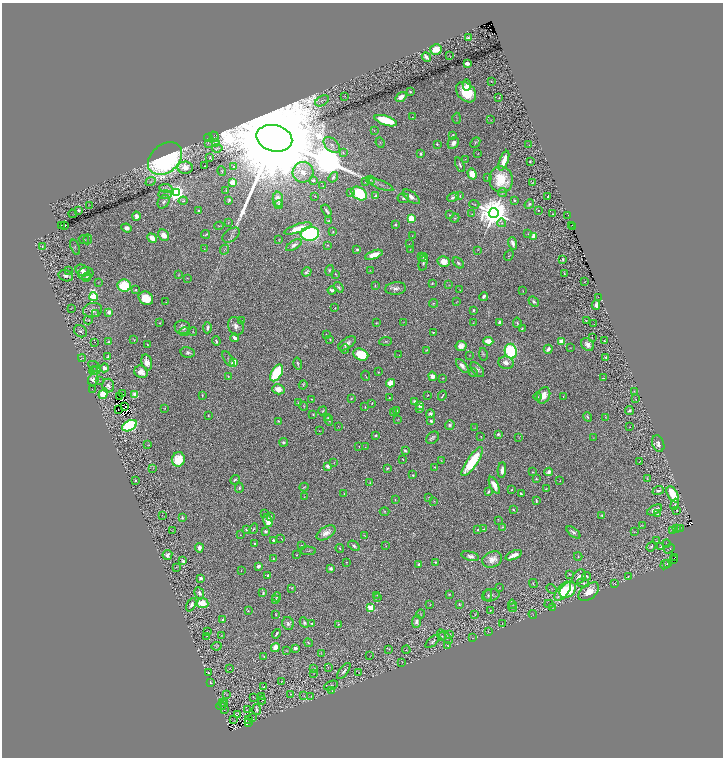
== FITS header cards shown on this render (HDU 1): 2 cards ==
NAXIS1  =                 1441
NAXIS2  =                 1511

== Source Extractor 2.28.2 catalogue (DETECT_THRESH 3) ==
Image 1441 x 1511 px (HDU 1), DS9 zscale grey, zoomed out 1/2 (1 PNG px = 2 x 2 image px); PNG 725 x 760 px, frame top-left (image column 1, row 1510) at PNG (2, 3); each listed source drawn as its Kron ellipse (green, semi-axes under 4 px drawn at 4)
Background 1.13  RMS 0.028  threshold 0.083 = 3 sigma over >= 5 px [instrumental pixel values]
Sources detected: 603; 76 cannot appear on this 1/2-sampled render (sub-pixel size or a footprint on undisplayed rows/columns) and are neither listed nor drawn; of the other 527, the 500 brightest by FLUX_AUTO listed and drawn (27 fainter detections omitted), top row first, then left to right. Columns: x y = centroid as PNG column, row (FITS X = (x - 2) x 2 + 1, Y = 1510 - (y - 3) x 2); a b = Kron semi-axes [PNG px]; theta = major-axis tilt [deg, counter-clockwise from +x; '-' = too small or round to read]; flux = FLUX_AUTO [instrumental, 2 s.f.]
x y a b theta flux
468 38 4 3 - 8.4
436 50 6 5 - 100
450 56 3 1 - 2.2
426 57 5 3 - 23
467 63 4 2 - 58
491 81 2 1 - 2
467 85 6 4 -87 27
410 92 2 2 - 7
466 92 11 8 -47 190
345 96 3 2 - 2.4
401 97 6 4 35 44
499 98 3 2 - 3.4
322 101 7 4 31 14
412 117 3 2 - 2.6
457 118 5 2 - 4
491 120 2 2 - 1.6
386 121 12 4 -19 250
374 130 4 2 - 3.5
453 135 4 3 - 6.8
214 136 5 2 - 4.1
209 138 4 2 - 3.4
274 138 18 13 -15 370000
216 142 4 3 - 7.9
475 142 6 3 47 5.9
208 143 4 2 - 3.6
380 143 5 3 - 4.6
453 143 6 5 - 27
437 144 2 2 - 4.4
332 145 10 6 -43 22
529 145 2 1 - 1.6
217 148 5 3 - 12
343 153 4 3 - 6.9
420 154 4 2 - 11
478 154 2 1 - 2
165 158 19 14 40 1700
210 158 3 2 - 4.1
465 159 2 2 - 2
504 161 10 3 70 85
530 161 3 2 - 5
460 165 7 3 -67 9.7
205 166 2 1 - 1.6
233 167 3 2 - 4.3
185 168 8 6 -1 59
222 171 5 2 - 3.5
303 172 10 10 - 60
472 174 5 4 - 77
333 177 5 3 - 13
488 177 2 2 - 2.8
313 180 3 2 - 16
370 180 4 3 - 6.6
501 180 13 11 -82 160
150 181 5 3 - 7.4
233 182 4 3 - 66
365 182 2 2 - 1.9
532 183 3 2 - 2.5
380 185 14 4 -22 19
323 186 2 2 - 2.3
166 188 6 4 -8 11
226 191 2 1 - 3.4
502 192 5 3 - 6.8
176 193 4 4 - 3200
350 193 3 3 - 5.1
359 193 8 6 -34 260
165 194 7 3 -1 11
315 196 3 2 - 3.5
376 196 3 3 - 7.2
460 196 4 2 - 3.5
411 197 10 5 -38 33
453 197 6 3 23 12
548 197 2 2 - 6.5
403 198 6 5 - 12
278 199 7 5 -88 43
229 200 3 3 - 9.6
514 200 2 2 - 11
183 201 4 3 - 8
164 202 7 5 57 17
474 204 5 3 - 4.7
529 204 5 4 - 10
89 205 3 2 - 1.8
279 205 4 3 - 14
326 210 6 2 -57 12
538 210 2 2 - 2.8
79 211 4 2 - 8.2
199 211 2 2 - 12
494 213 5 5 - 15000
73 214 4 2 - 2.2
472 214 2 1 - 1.9
553 214 2 1 - 3.3
449 215 3 2 - 5
568 215 2 1 - 13
136 216 4 3 - 31
411 218 4 3 - 150
455 218 5 3 - 7.6
329 221 2 2 - 8
228 223 2 1 - 1.6
502 223 4 4 - 9.9
61 225 2 1 - 1.8
64 225 3 2 - 11
395 225 4 4 - 6.2
572 225 2 1 - 16
219 226 5 2 - 3.2
572 227 2 2 - 4.1
127 228 5 4 - 32
298 228 14 4 18 110
333 232 2 2 - 12
205 234 4 2 - 6
310 234 9 7 8 810
528 234 3 2 - 1.7
164 235 6 5 - 49
231 235 10 6 36 16
412 235 3 2 - 2.3
534 236 4 3 - 85
152 238 5 4 - 45
84 239 5 3 - 6.5
88 239 5 4 - 8.4
279 239 3 2 - 2.6
513 243 6 3 -71 27
409 244 2 2 - 1.5
294 245 9 4 31 26
327 245 3 3 - 5.9
42 247 4 2 - 4
75 247 8 3 -71 4.9
204 249 2 2 - 1.8
357 249 4 3 - 9.3
410 249 2 1 - 1.6
224 250 5 2 - 4.6
478 250 3 2 - 2
374 255 9 3 20 76
422 256 3 2 - 8.5
509 256 5 3 - 4.9
424 258 4 3 - 12
563 259 2 2 - 5.3
444 262 6 5 - 63
423 263 8 3 77 11
458 263 6 4 -43 12
68 270 2 1 - 1.5
329 270 5 3 - 7
370 270 2 2 - 2.5
82 271 7 5 -28 26
307 272 5 3 - 11
86 273 8 6 14 33
335 274 3 2 - 3.6
565 274 3 2 - 3.9
179 275 4 2 - 3.8
66 276 7 5 -15 22
87 277 5 3 - 7.4
187 278 3 2 - 2.4
585 281 3 1 - 2.1
98 283 2 1 - 1.9
432 283 2 2 - 6.2
449 285 3 2 - 3
124 286 7 6 - 230
375 286 3 2 - 5.5
339 287 6 3 -52 10
396 288 10 6 7 26
136 290 3 3 - 5.9
332 290 4 3 - 20
460 290 2 1 - 1.9
523 291 3 1 - 3.3
484 296 4 3 - 20
93 297 4 3 - 520
598 297 2 1 - 2
146 298 7 6 - 110
534 301 6 3 -39 13
166 302 2 1 - 1.8
457 302 3 2 - 2.3
433 303 4 3 - 5.5
596 305 5 3 - 16
72 308 3 2 - 1.9
335 308 3 3 - 3.1
93 310 9 7 11 25
473 310 3 2 - 7.2
109 312 4 3 - 24
96 314 4 2 - 3.1
88 320 4 3 - 4.4
242 321 2 2 - 2.2
586 321 3 2 - 1.9
403 322 2 2 - 1.7
499 322 4 3 - 15
160 323 2 2 - 4.9
376 323 3 2 - 4.6
474 323 3 2 - 3.1
517 323 5 3 - 8.6
594 324 2 2 - 1.9
236 326 9 7 -65 30
182 327 8 7 - 29
207 328 6 3 88 14
522 328 3 2 - 6.1
80 331 7 5 -37 13
185 332 5 3 - 9.6
193 332 4 3 - 4.4
433 332 2 1 - 3.3
326 334 2 1 - 2.2
235 338 4 3 - 20
592 338 3 1 - 2.1
134 339 2 1 - 3.5
330 339 3 2 - 3.2
216 341 4 2 - 13
386 341 6 4 4 7.6
488 341 5 3 - 74
604 341 2 2 - 5.7
95 342 2 1 - 1.5
109 342 3 3 - 6.1
561 342 3 2 - 220
347 343 10 5 33 31
147 344 2 1 - 2.9
588 344 7 5 -47 38
461 346 5 5 - 38
570 347 3 3 - 3.2
345 349 4 4 - 7.3
548 349 4 3 - 24
426 350 3 2 - 3.2
511 351 7 6 - 450
188 352 7 5 -12 16
361 354 8 5 -24 180
483 354 6 4 -79 7.3
399 355 3 2 - 2
469 355 2 2 - 1.9
108 357 4 2 - 18
606 357 3 2 - 12
82 358 4 1 - 1.8
228 359 9 3 -56 9.8
147 362 8 5 -76 62
234 362 4 3 - 110
506 363 8 6 -9 38
298 364 6 3 -74 9.6
95 366 7 4 -36 12
462 366 8 4 -50 31
104 368 5 4 - 22
477 369 9 5 -50 18
96 370 4 2 - 4
93 371 4 1 - 3
141 372 7 6 - 56
378 372 2 2 - 3.8
473 372 4 3 - 7.1
277 373 9 5 59 350
228 376 3 2 - 4.3
366 376 5 2 - 3.6
433 376 5 4 - 36
442 378 2 1 - 2.4
603 378 2 1 - 1.7
93 380 6 5 - 30
99 380 2 1 - 1.6
390 383 4 4 - 73
303 385 4 3 - 6.2
108 386 7 6 - 22
92 389 2 1 - 1.9
278 389 6 5 - 58
634 392 3 1 - 2.4
103 394 5 4 - 130
123 394 2 1 - 2.2
135 395 4 3 - 59
202 395 2 2 - 6.8
427 395 2 1 - 3.4
543 395 8 6 62 65
120 396 2 1 - 1.8
442 396 5 2 - 6.8
537 396 4 3 - 5.4
563 396 2 2 - 2.1
351 398 2 1 - 3.6
389 398 2 2 - 6.6
312 399 2 2 - 3.4
636 399 2 1 - 1.5
414 402 3 3 - 16
299 403 3 2 - 8
372 403 2 2 - 3.5
420 405 3 3 - 49
125 406 2 1 - 2.5
304 406 4 3 - 4.5
365 406 3 2 - 3.9
164 408 4 2 - 3.5
118 409 2 1 - 3.4
420 409 3 3 - 9.5
629 410 4 3 - 13
322 411 5 3 - 7.1
397 411 3 2 - 3.8
394 413 2 1 - 1.4
313 414 3 2 - 5.1
430 414 4 3 - 12
208 415 2 2 - 3.4
587 417 5 3 - 9.7
606 417 3 2 - 3.4
328 418 3 2 - 4.8
398 419 3 2 - 3
329 420 5 4 - 9.4
278 421 3 3 - 7.7
431 421 3 3 - 13
450 425 5 4 - 12
129 426 8 5 28 680
338 426 3 2 - 2
629 427 2 1 - 1.5
474 428 2 2 - 2
319 431 2 1 - 2.1
498 434 3 2 - 20
375 435 2 2 - 35
481 436 2 2 - 2.4
594 437 3 2 - 2
433 438 7 5 40 12
519 438 2 1 - 1.6
284 442 4 4 - 13
658 444 8 6 -71 28
148 445 3 2 - 2.6
359 446 2 1 - 1.5
365 447 2 1 - 2
405 451 4 3 - 11
178 459 7 6 - 120
403 459 3 2 - 3.3
441 461 3 2 - 3
640 461 2 1 - 1.9
472 462 17 5 55 310
334 463 2 1 - 1.5
327 466 3 2 - 100
435 467 4 3 - 4.1
153 468 3 2 - 1.9
387 468 2 2 - 5.9
502 470 8 3 87 33
533 472 3 2 - 4.9
548 472 4 3 - 24
413 475 3 3 - 5.2
536 479 3 3 - 5.1
647 479 3 2 - 2.2
135 480 3 2 - 5.9
235 480 5 2 - 9.7
560 481 3 2 - 1.6
370 483 4 3 - 5.3
494 485 9 4 -64 52
304 487 4 2 - 3.9
239 488 5 3 - 9
546 489 3 2 - 4.2
511 490 2 2 - 3.9
658 491 5 3 - 14
488 492 3 2 - 14
344 494 2 1 - 2
521 494 3 2 - 8.3
673 494 9 5 -57 170
304 497 3 2 - 2.7
428 497 2 2 - 2
395 499 3 2 - 4.1
434 501 3 2 - 2.1
536 501 4 2 - 8.3
675 504 5 3 - 8.5
513 510 3 2 - 5.6
655 510 8 4 29 39
676 510 2 1 - 33
385 511 5 4 - 6.6
265 514 3 2 - 4.6
657 514 3 2 - 3.8
162 515 2 1 - 2.1
602 516 3 2 - 5.5
270 517 2 2 - 11
182 518 4 3 - 8.9
498 520 3 2 - 1.9
268 521 7 4 -71 150
642 525 3 3 - 4
503 527 3 3 - 5.4
677 528 3 2 - 2.2
680 528 4 2 - 3
246 529 2 2 - 9.5
253 529 5 3 - 7
483 529 3 2 - 4.4
478 530 3 2 - 5.9
672 530 2 1 - 1.5
173 531 3 2 - 2.4
265 531 2 2 - 47
573 532 8 4 -39 17
634 532 3 2 - 2.5
326 533 10 6 32 52
240 535 2 1 - 1.4
365 536 4 2 - 3.4
281 538 2 1 - 1.8
273 540 2 2 - 15
657 541 3 2 - 1.7
255 544 3 3 - 7.1
666 544 4 1 - 2.5
301 546 3 2 - 7.3
354 546 6 4 -35 14
386 546 2 2 - 1.9
651 546 5 3 - 9.3
660 547 2 1 - 78
199 548 4 3 - 25
340 548 4 3 - 5.1
669 549 6 2 34 4.4
308 551 7 3 0 7
167 555 5 5 - 24
297 555 2 2 - 3.7
514 555 9 3 23 52
470 556 9 4 -14 24
578 556 4 3 - 6.9
675 557 2 1 - 4.6
273 559 4 2 - 5.1
492 559 10 7 25 52
673 560 2 1 - 530
183 561 3 2 - 13
347 562 3 2 - 2.6
435 562 3 2 - 4.7
419 564 2 2 - 47
667 564 2 2 - 5
665 565 5 2 - 3.4
258 566 4 2 - 15
176 567 3 2 - 2.9
331 568 2 2 - 65
241 571 2 1 - 3.5
570 574 3 1 - 2.9
268 575 2 2 - 10
586 576 4 3 - 8.4
628 576 3 3 - 3.9
579 577 8 6 53 31
201 578 3 3 - 20
533 583 4 2 - 5.5
583 583 6 4 -13 10
615 584 2 2 - 2.2
292 588 3 3 - 3.1
499 588 3 2 - 2.9
552 589 5 2 - 2.7
568 590 9 6 44 230
563 591 11 5 53 180
589 592 12 7 39 74
199 593 6 4 -63 26
263 593 4 3 - 7.4
449 594 2 2 - 4
377 595 3 3 - 3.2
488 595 5 3 - 8.5
491 595 9 6 13 21
277 597 4 3 - 6.5
377 598 4 3 - 6.1
275 600 4 3 - 14
202 603 6 5 - 110
430 604 2 2 - 1.8
512 604 4 3 - 4.9
549 604 4 3 - 5.5
191 605 7 4 63 20
459 605 3 3 - 4.4
371 608 3 3 - 350
513 608 4 3 - 5.6
552 608 3 2 - 2.3
490 610 2 1 - 2.4
248 611 2 2 - 4
276 614 3 1 - 3.4
421 614 4 3 - 3.9
533 614 4 1 - 2.3
475 615 2 1 - 1.5
223 620 4 3 - 9.9
416 622 6 4 85 22
288 623 6 6 - 15
304 623 5 4 - 12
311 623 2 1 - 3.9
502 623 2 1 - 1.7
338 624 4 2 - 4.3
207 631 2 1 - 2.3
488 632 3 1 - 1.6
276 634 5 2 - 11
222 635 3 2 - 2.3
450 635 4 2 - 2.9
207 636 3 2 - 2
442 636 4 2 - 4.2
445 637 9 3 -42 11
473 638 2 1 - 1.6
432 642 8 3 42 14
308 643 5 2 - 4.6
217 646 5 3 - 4.3
448 646 3 2 - 2.5
275 648 4 4 - 49
295 648 4 4 - 16
389 649 3 2 - 2.1
286 650 3 3 - 3.3
406 650 4 3 - 4.6
321 654 3 2 - 1.8
264 656 2 2 - 5.6
370 656 3 2 - 1.6
402 662 3 2 - 2.4
328 667 3 1 - 1.7
230 668 3 1 - 2
314 669 4 2 - 5.3
344 671 9 3 53 15
208 672 2 1 - 1.6
359 672 3 2 - 2.3
314 673 2 1 - 1.5
281 681 3 2 - 1.5
211 683 3 2 - 5.3
331 686 7 3 23 7.3
263 687 2 2 - 3.2
332 690 2 1 - 1.9
227 694 3 2 - 2.2
291 694 2 2 - 3.3
261 696 3 2 - 3.4
304 696 3 2 - 3
310 696 4 2 - 3.2
253 697 2 1 - 1.4
262 700 4 2 - 2.9
222 702 4 2 - 2
224 704 3 2 - 2.9
221 706 5 3 - 4.9
247 709 2 1 - 2
257 709 5 3 - 14
224 710 3 2 - 2.4
238 714 3 2 - 120
252 717 2 1 - 1.8
249 719 2 1 - 2.1
234 720 3 1 - 2.5
249 722 2 1 - 2.5
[27 fainter detections neither listed nor drawn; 76 sub-pixel or undisplayed-footprint detections neither listed nor drawn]